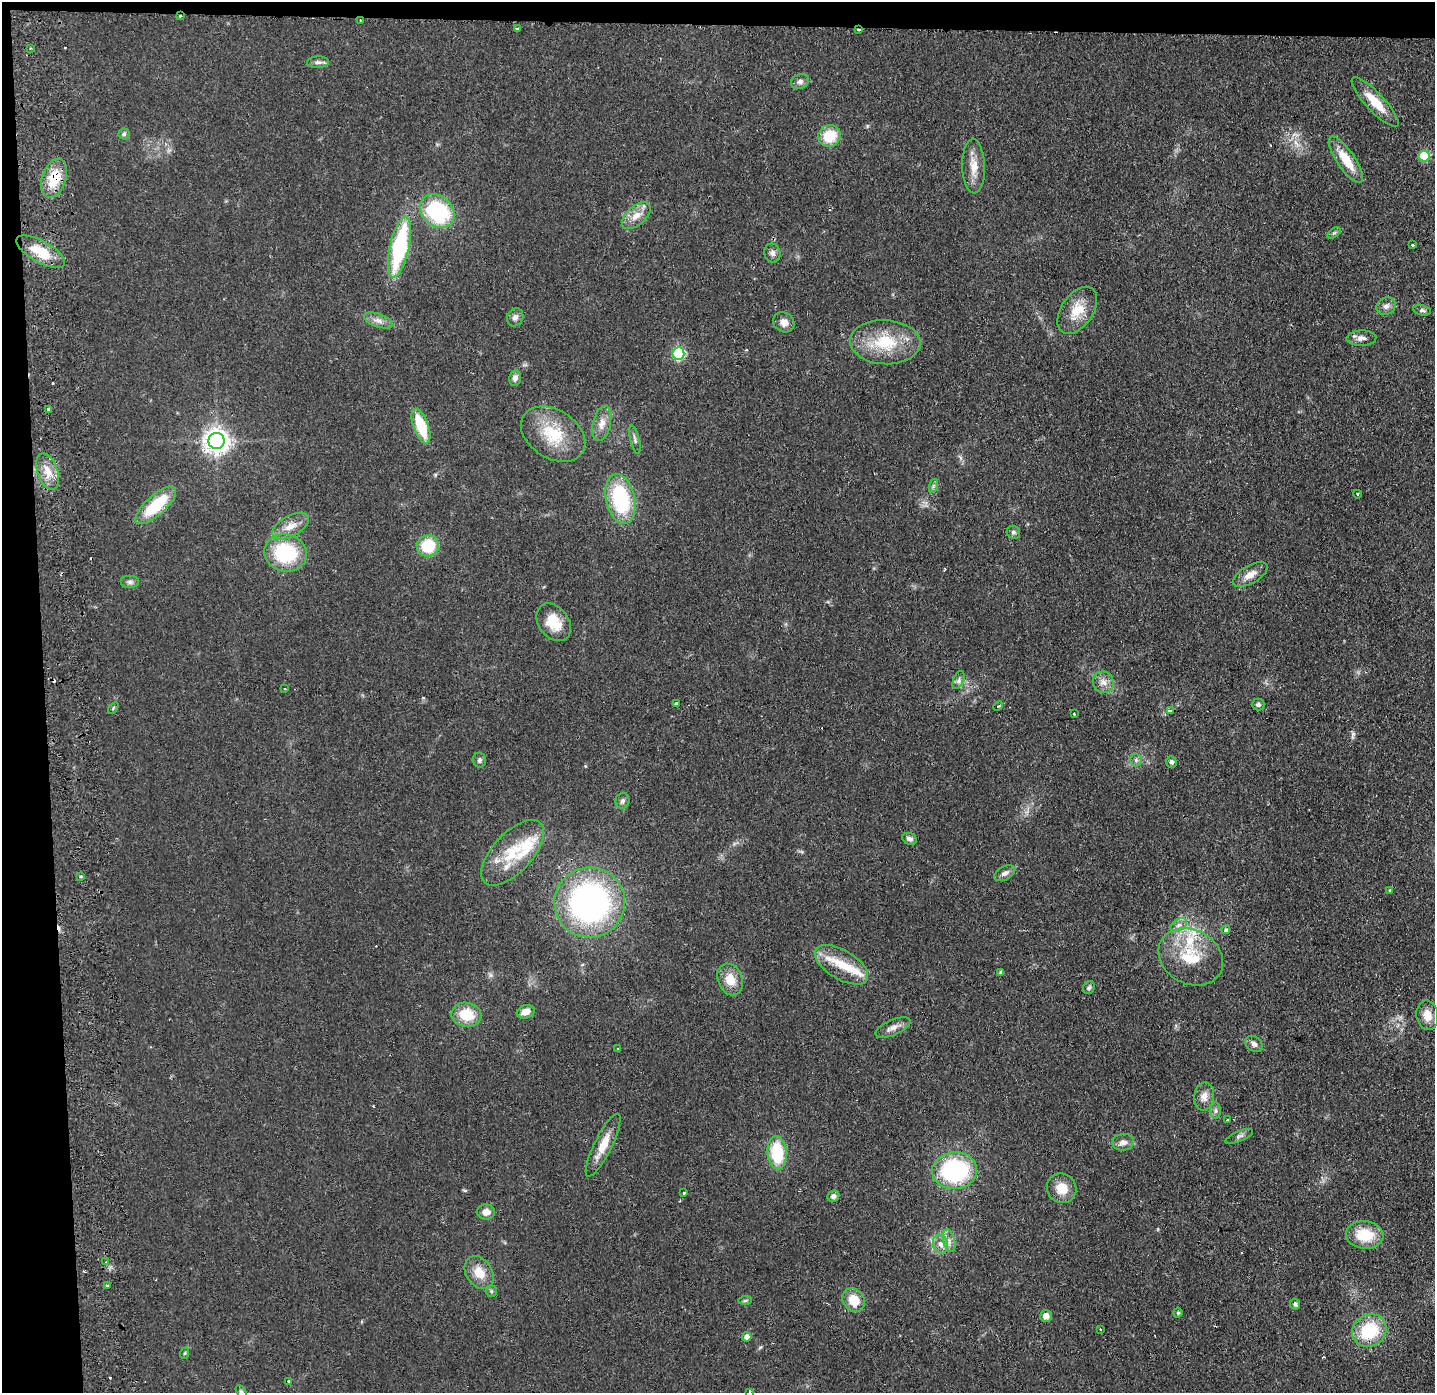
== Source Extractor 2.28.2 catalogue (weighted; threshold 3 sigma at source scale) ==
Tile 1 of 3 x 3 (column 1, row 1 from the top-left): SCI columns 56-1488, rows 2835-4225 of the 4411 x 4278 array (HDU 1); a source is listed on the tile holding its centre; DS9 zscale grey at full resolution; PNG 1437 x 1395 px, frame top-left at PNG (2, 2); each listed source drawn as its Kron ellipse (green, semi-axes under 4 px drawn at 4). Shown black and unused: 5% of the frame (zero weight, under 2 of 3 exposures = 3% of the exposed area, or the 3 px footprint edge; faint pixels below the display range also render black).
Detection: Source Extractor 2.28.2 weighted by HDU 2 'WHT'; one run over the whole footprint, this tile lists its part. Background 0.0443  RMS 0.0087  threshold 0.0392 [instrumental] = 3 sigma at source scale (4.5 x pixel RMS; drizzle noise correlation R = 1.50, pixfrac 1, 0.05/0.05 arcsec/px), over >= 5 px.
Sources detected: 121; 6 cosmic-ray / hot-pixel residue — neither listed nor drawn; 3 inside a brighter listed object's ellipse — not listed separately; the other 112 listed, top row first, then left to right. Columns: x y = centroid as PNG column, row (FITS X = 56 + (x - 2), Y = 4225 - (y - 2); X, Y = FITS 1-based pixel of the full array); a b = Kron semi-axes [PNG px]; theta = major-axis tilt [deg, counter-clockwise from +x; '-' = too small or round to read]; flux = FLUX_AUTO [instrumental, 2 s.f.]
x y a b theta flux
180 16 3 2 - 2.2
360 20 2 2 - 0.82
517 28 4 3 - 2.2
859 30 3 2 - 2.2
30 48 3 2 - 0.72
318 62 11 5 2 3
800 82 9 7 25 3.3
1375 102 33 9 -47 20
124 134 5 5 - 1.7
830 136 11 11 - 24
1424 156 5 5 - 47
1346 160 27 9 -56 19
974 166 27 11 -88 13
54 178 20 12 71 25
437 211 19 15 -42 78
636 216 17 9 41 9.8
1334 233 7 4 36 1.5
1413 245 3 2 - 1.8
399 247 31 9 77 100
41 252 27 11 -29 21
772 253 9 8 - 3.8
1386 306 10 8 29 4.3
1077 310 26 16 55 19
1422 310 9 5 -12 2
515 317 9 8 - 3.7
378 320 15 6 -20 5.4
784 322 11 9 -36 6.5
1361 338 15 7 2 4.9
885 342 35 22 -3 41
678 353 6 6 - 89
515 378 8 6 80 3.9
49 409 4 3 - 5.1
602 424 18 9 77 8.2
421 426 18 7 -70 39
553 434 35 24 -32 39
635 439 15 4 -76 2.6
216 441 8 8 - 790
48 471 19 10 -71 12
933 486 7 4 72 1.6
1357 494 4 3 - 0.75
620 499 25 14 -77 76
156 505 26 10 42 42
291 526 20 10 29 11
1013 532 7 6 - 2.3
428 546 11 10 - 31
286 553 21 18 -13 59
1250 575 19 9 30 8.8
130 582 9 6 0 3
554 622 21 15 -53 19
958 680 9 5 68 2.6
1103 682 11 10 - 6.5
285 688 3 3 - 0.87
676 703 3 3 - 1.8
1258 704 6 6 - 2.4
998 706 5 3 - 1.1
113 708 7 3 54 1
1170 711 4 3 - 3.5
1074 714 3 2 - 0.88
479 760 7 6 - 2.2
1136 760 6 6 - 2.2
1171 762 6 5 - 2.1
622 801 8 7 - 2.7
910 839 8 5 -22 2.7
512 853 41 19 47 38
1005 873 11 6 29 3.9
81 877 3 3 - 2
1390 890 4 3 - 0.81
590 903 35 35 - 250
1179 925 9 6 35 3.4
1226 930 4 3 - 4
1191 957 34 27 -29 42
841 965 30 14 -31 25
1001 972 4 4 - 1.7
730 979 16 12 -68 14
1089 988 7 5 55 1.9
526 1012 9 6 16 8.3
466 1015 15 12 -9 24
1427 1015 15 11 -80 10
893 1027 19 7 23 6
1254 1044 9 7 -38 3.6
618 1049 3 3 - 0.92
1204 1096 14 10 80 7.6
1216 1111 8 5 -86 2.2
1227 1120 3 2 - 1.1
1239 1136 15 5 22 2.8
1123 1142 11 8 8 5
603 1145 35 9 64 16
777 1153 16 9 -86 42
955 1171 22 18 5 110
1062 1188 15 14 - 14
683 1193 3 3 - 3
833 1196 6 5 - 2.7
486 1212 9 7 -4 6.2
1365 1235 19 13 -6 26
949 1241 11 5 -75 4.1
941 1244 10 7 -69 5.4
106 1262 3 3 - 0.71
479 1273 17 13 -58 15
107 1285 3 3 - 14
491 1291 6 5 - 1.6
854 1300 12 10 -56 16
745 1301 7 4 2 1.3
1295 1304 5 5 - 2
1178 1313 5 4 - 1.6
1046 1316 6 6 - 5.9
1100 1329 3 3 - 0.91
1369 1330 18 15 31 43
747 1337 5 4 - 5.1
185 1353 6 3 70 0.89
289 1381 4 3 - 2.4
241 1392 7 5 -62 1.4
750 1392 4 3 - 0.92
Overlapping masked pixels (flux is a lower limit): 4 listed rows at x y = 180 16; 360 20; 859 30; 54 178
Isophote crosses this tile's border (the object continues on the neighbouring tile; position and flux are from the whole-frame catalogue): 2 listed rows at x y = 241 1392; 750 1392